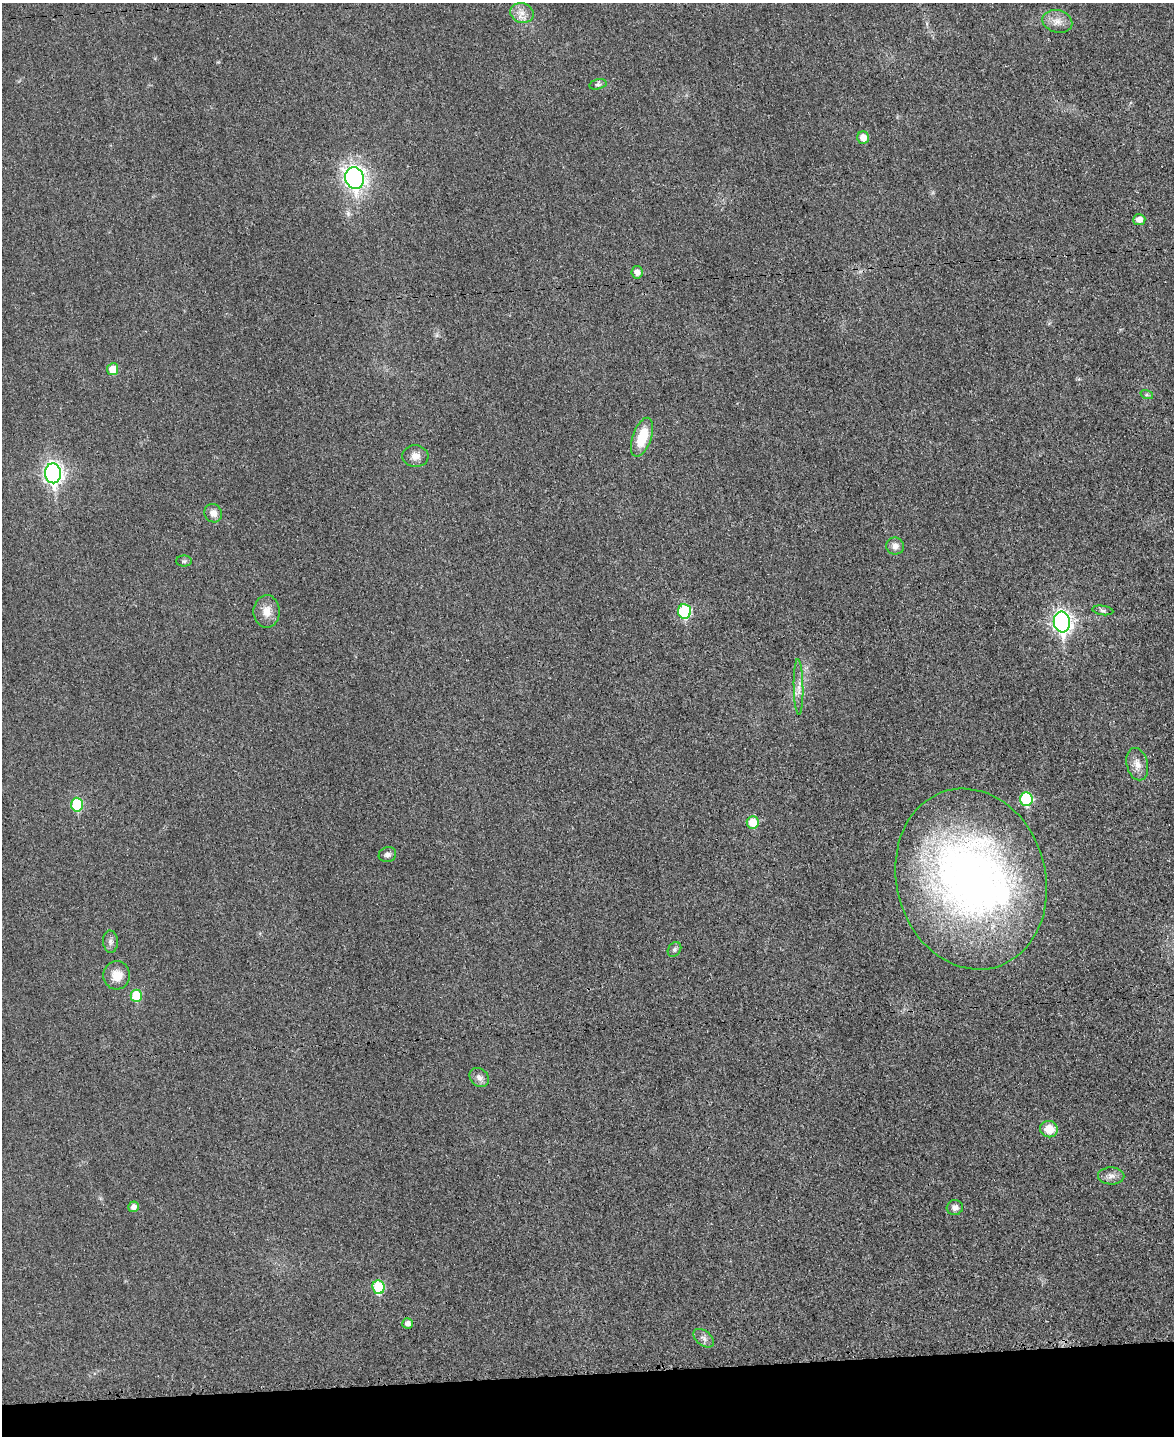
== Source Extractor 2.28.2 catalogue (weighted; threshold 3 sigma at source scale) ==
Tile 10 of 4 x 3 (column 2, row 3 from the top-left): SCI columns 1187-2358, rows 252-1685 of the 4714 x 4696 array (HDU 1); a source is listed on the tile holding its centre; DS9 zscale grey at full resolution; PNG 1176 x 1438 px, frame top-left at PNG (2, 3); each listed source drawn as its Kron ellipse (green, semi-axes under 4 px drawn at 4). Shown black and unused: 4% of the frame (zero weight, under 3 of 4 exposures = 2% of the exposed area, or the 3 px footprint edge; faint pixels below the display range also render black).
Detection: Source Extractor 2.28.2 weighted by HDU 2 'WHT'; one run over the whole footprint, this tile lists its part. Background 0.0269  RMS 0.0049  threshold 0.0222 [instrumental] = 3 sigma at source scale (4.5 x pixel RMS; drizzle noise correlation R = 1.50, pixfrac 1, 0.05/0.05 arcsec/px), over >= 5 px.
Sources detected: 39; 1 inside a brighter listed object's ellipse — not listed separately; the other 38 listed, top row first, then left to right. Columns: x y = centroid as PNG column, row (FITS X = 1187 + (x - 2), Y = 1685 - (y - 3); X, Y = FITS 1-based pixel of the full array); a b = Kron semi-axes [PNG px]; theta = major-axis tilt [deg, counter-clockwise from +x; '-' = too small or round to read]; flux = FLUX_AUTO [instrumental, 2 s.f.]
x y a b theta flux
522 13 12 10 -18 4.2
1057 21 15 11 -15 4.7
598 84 9 5 13 1.2
863 138 6 5 - 4.9
355 178 11 9 -76 160
1139 220 6 5 - 4
637 272 6 5 - 2.8
113 369 6 5 - 7.7
1147 395 6 4 -18 0.79
642 437 20 9 71 15
415 456 13 10 -4 3.8
53 473 10 8 -87 200
213 513 9 8 - 3.5
895 546 9 8 - 2.6
184 561 8 5 -1 1
1103 610 10 4 -8 1.1
267 611 16 13 -89 5.7
685 611 7 6 - 40
1062 622 10 8 -83 200
799 687 28 4 -89 4
1137 764 16 10 -76 4.6
1026 799 7 6 - 35
77 805 7 6 - 29
753 822 6 6 - 12
387 855 9 7 20 1.7
971 879 91 74 -75 290
110 942 11 7 -86 2
674 949 8 6 55 1.2
117 975 14 13 - 6.9
136 996 6 5 - 16
479 1078 11 8 -44 2.7
1049 1129 9 8 - 8.1
1111 1176 13 8 -1 2.9
134 1207 5 5 - 2.3
955 1208 8 7 - 2.4
378 1287 7 6 - 27
408 1324 5 5 - 2.5
704 1338 12 7 -40 2.1
Overlapping masked pixels (flux is a lower limit): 1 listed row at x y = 971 879